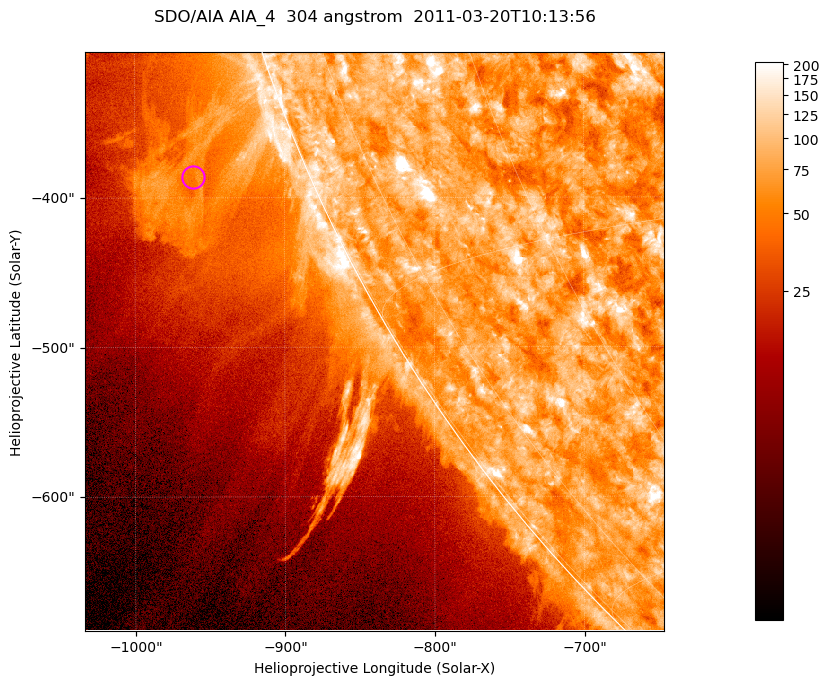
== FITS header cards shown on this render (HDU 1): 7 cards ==
TELESCOP= 'SDO/AIA '           / For AIA: SDO/AIA
INSTRUME= 'AIA_4   '           / For AIA: AIA_ATA1, AIA_ATA2, AIA_ATA3 or AIA_AT
WAVELNTH=                  304 / [angstrom] Wavelength
WAVEUNIT= 'angstrom'           / Wavelength unit: angstrom
DATE-OBS= '2011-03-20T10:13:56.132' / [ISO] Date when observation started; ISO 8
CTYPE1  = 'HPLN-TAN'           / CTYPE1; Typically HPLN
CTYPE2  = 'HPLT-TAN'           / CTYPE2; Typically HPLT

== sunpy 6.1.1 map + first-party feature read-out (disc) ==
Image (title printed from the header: SDO/AIA AIA_4  304 angstrom  2011-03-20T10:13:56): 645 x 645 px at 0.6 arcsec/px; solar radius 964 arcsec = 1606 px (partial field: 2.2% of the solar disc is inside the frame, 44% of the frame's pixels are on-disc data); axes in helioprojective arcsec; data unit not stated in the header (colour bar unlabelled)
Orientation: roll -0.132 deg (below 1 deg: not rotated)
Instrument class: DISC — disc imager (sunpy class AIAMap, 304 A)
Bright regions (active regions / flare kernels): reference = the on-disc median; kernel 5 px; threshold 5 sigma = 117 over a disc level ~74.3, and >= 1.15x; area >= 416 px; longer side >= 8 px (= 4.8 arcsec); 0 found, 0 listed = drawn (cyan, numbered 1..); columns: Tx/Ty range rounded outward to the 2 arcsec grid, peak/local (2 s.f.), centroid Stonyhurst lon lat
Off-limb structures (1.02-1.3 R_sun): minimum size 208 px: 11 found; the strongest spans PA ~110..115 deg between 1.02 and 1.13 R_sun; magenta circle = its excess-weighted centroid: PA ~110 deg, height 1.08 R_sun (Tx ~-962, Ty ~-386 arcsec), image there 1.9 x the reference